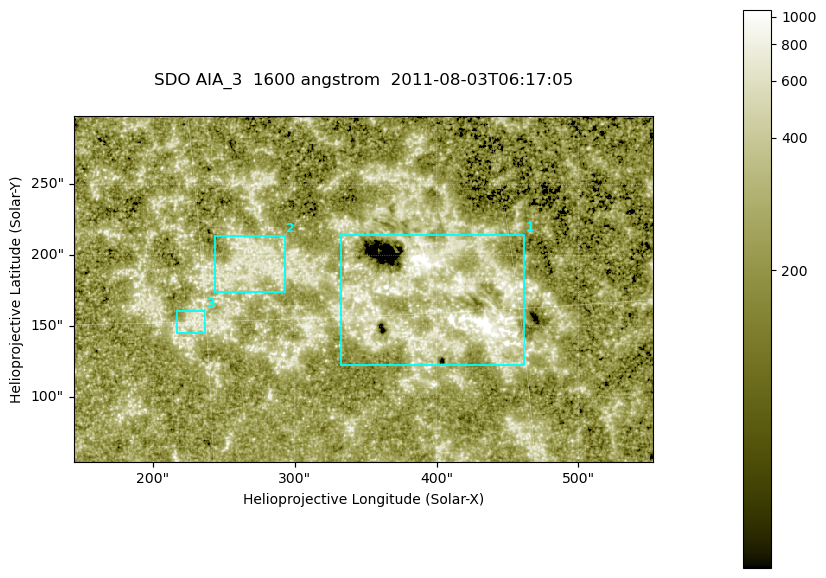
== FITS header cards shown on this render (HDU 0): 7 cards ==
TELESCOP= 'SDO     '           /
INSTRUME= 'AIA_3   '           /
WAVELNTH=                 1600 /
WAVEUNIT= 'angstrom'           /
DATE-OBS= '2011-08-03T06:17:05.120' /
CTYPE1  = 'HPLN-TAN'           /
CTYPE2  = 'HPLT-TAN'           /

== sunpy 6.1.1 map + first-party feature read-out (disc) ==
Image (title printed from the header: SDO AIA_3  1600 angstrom  2011-08-03T06:17:05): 670 x 401 px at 0.609 arcsec/px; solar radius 945 arcsec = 1552 px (partial field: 3.6% of the solar disc is inside the frame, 100% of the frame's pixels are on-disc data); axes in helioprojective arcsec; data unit not stated in the header (colour bar unlabelled)
Pointing: header CRPIX1/2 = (2047.81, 2050.03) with CRVAL1/2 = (0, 0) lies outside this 670 x 401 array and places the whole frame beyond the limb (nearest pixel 1.39 R_sun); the SolarSoft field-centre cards XCEN/YCEN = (348.2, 176.2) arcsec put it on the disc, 1906 arcsec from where CRPIX/CRVAL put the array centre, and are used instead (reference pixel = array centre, CRVAL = XCEN/YCEN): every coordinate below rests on XCEN/YCEN
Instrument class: DISC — disc imager (sunpy class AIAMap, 1600 A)
Bright regions (active regions / flare kernels): reference = the on-disc median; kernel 5 px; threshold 5 sigma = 348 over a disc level ~226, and >= 1.15x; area >= 268 px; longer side >= 5 px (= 3 arcsec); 3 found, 3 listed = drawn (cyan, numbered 1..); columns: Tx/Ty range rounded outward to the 2 arcsec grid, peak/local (2 s.f.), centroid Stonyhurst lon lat
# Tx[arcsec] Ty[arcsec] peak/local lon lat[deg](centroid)
1 332..462 122..216 9.3 +27 +16
2 242..294 174..214 3.2 +17 +17
3 216..238 144..162 3.3 +14 +15